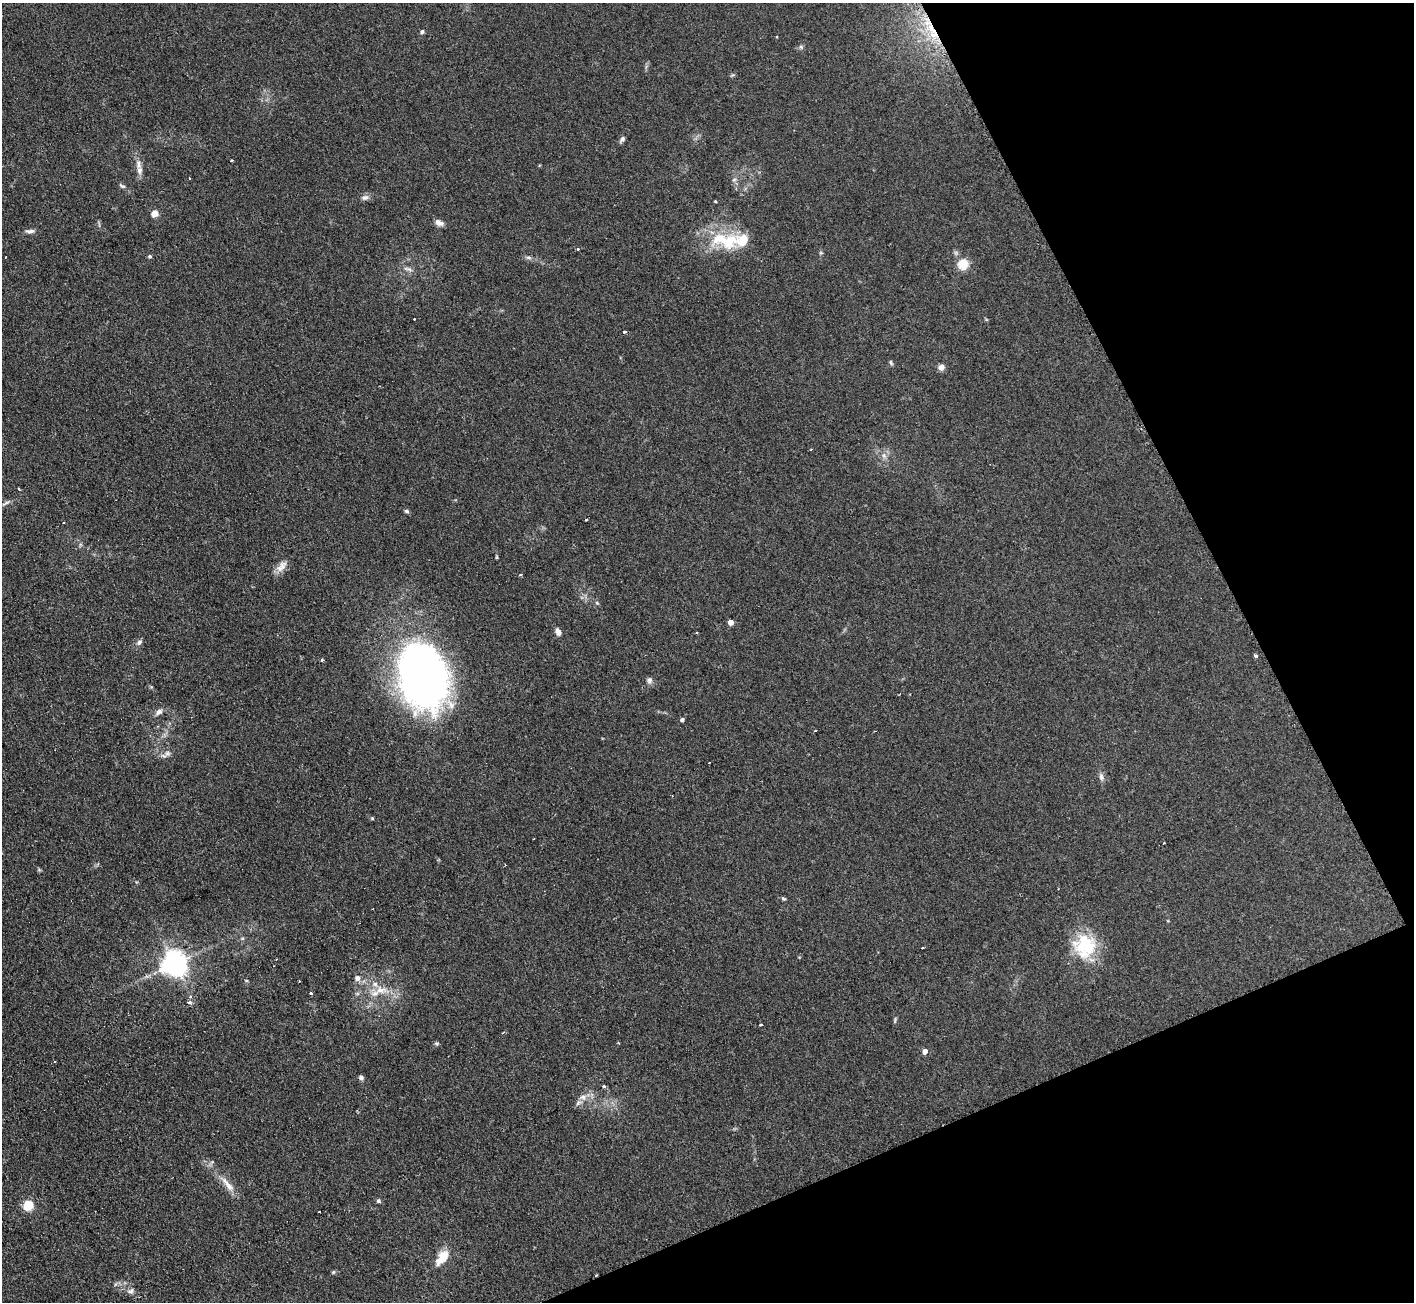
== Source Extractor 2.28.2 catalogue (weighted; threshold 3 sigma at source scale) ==
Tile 12 of 4 x 4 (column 4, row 3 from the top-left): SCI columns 4245-5656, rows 1455-2754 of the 5674 x 5646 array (HDU 1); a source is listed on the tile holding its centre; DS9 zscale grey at full resolution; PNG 1416 x 1304 px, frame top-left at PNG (2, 3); no overlay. Shown black and unused: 22% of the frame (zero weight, under 2 of 3 exposures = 2% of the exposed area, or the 3 px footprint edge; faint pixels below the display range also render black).
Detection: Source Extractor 2.28.2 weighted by HDU 2 'WHT'; one run over the whole footprint, this tile lists its part. Background 0.123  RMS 0.012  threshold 0.0526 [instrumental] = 3 sigma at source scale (4.5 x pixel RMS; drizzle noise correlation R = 1.50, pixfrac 1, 0.05/0.05 arcsec/px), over >= 5 px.
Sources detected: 75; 1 inside a brighter object's white glare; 5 cosmic-ray / hot-pixel residue — not listed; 2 inside a brighter listed object's ellipse — not listed separately; the other 67 listed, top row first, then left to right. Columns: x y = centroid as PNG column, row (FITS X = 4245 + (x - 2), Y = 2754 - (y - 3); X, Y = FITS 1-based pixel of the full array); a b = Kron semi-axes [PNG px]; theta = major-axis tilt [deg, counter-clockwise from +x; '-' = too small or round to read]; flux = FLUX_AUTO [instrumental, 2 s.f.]
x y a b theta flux
422 32 5 4 - 2.1
934 34 11 6 4 9.7
622 139 9 5 54 3.2
232 161 3 3 - 6.9
138 164 16 7 -78 8.3
190 178 3 2 - 1.4
734 180 6 4 19 1.8
122 186 9 5 -28 2.6
365 197 10 7 17 4.4
715 201 3 3 - 1.1
154 214 7 6 - 8.4
439 223 11 7 -23 5.7
30 231 12 5 6 4
725 241 45 21 -6 58
578 249 3 3 - 3.3
150 256 5 4 - 1.8
528 258 9 4 -9 2.6
963 264 5 5 - 73
408 269 13 5 -17 4.1
414 319 3 2 - 1.9
625 332 3 3 - 2.5
891 363 7 4 -64 1.8
941 367 8 7 - 5
884 455 8 6 -70 4.2
19 489 3 3 - 2.6
7 502 8 4 36 2.3
406 511 6 4 -5 2.1
586 519 3 3 - 2.4
282 566 14 10 66 9
597 603 6 3 -19 1.3
730 622 4 4 - 11
558 632 7 5 -70 6.4
139 642 8 6 53 3.4
1255 656 3 3 - 3.8
322 660 3 3 - 2.6
422 673 68 42 -85 560
649 680 9 7 75 3.5
159 712 11 7 35 5
682 720 4 4 - 2.2
815 731 3 2 - 1.1
167 753 9 8 - 4.8
1101 777 10 6 -76 4.2
372 818 4 4 - 1.2
1164 843 3 2 - 1.4
783 899 8 4 -2 1.6
1085 946 31 29 87 58
174 963 8 8 - 1200
357 978 6 6 - 5.7
299 981 2 2 - 0.86
381 990 21 11 -6 19
311 993 3 3 - 3.3
190 997 5 4 - 1.9
189 1003 3 3 - 9.1
761 1025 3 3 - 3.9
437 1043 6 5 - 1.8
925 1051 5 4 - 7.6
361 1077 6 5 - 2.7
604 1087 3 3 - 3.4
583 1097 9 6 -74 5
578 1103 8 4 46 3.3
228 1184 27 7 -50 14
378 1201 6 5 - 2
28 1205 5 5 - 75
443 1259 19 14 42 20
334 1272 6 4 88 1.4
596 1275 3 2 - 1.5
131 1291 9 6 29 3.6
Overlapping masked pixels (flux is a lower limit): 2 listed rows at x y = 934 34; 596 1275
Unlisted compact peaks at least as high as the median listed source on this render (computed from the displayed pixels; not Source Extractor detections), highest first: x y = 801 47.